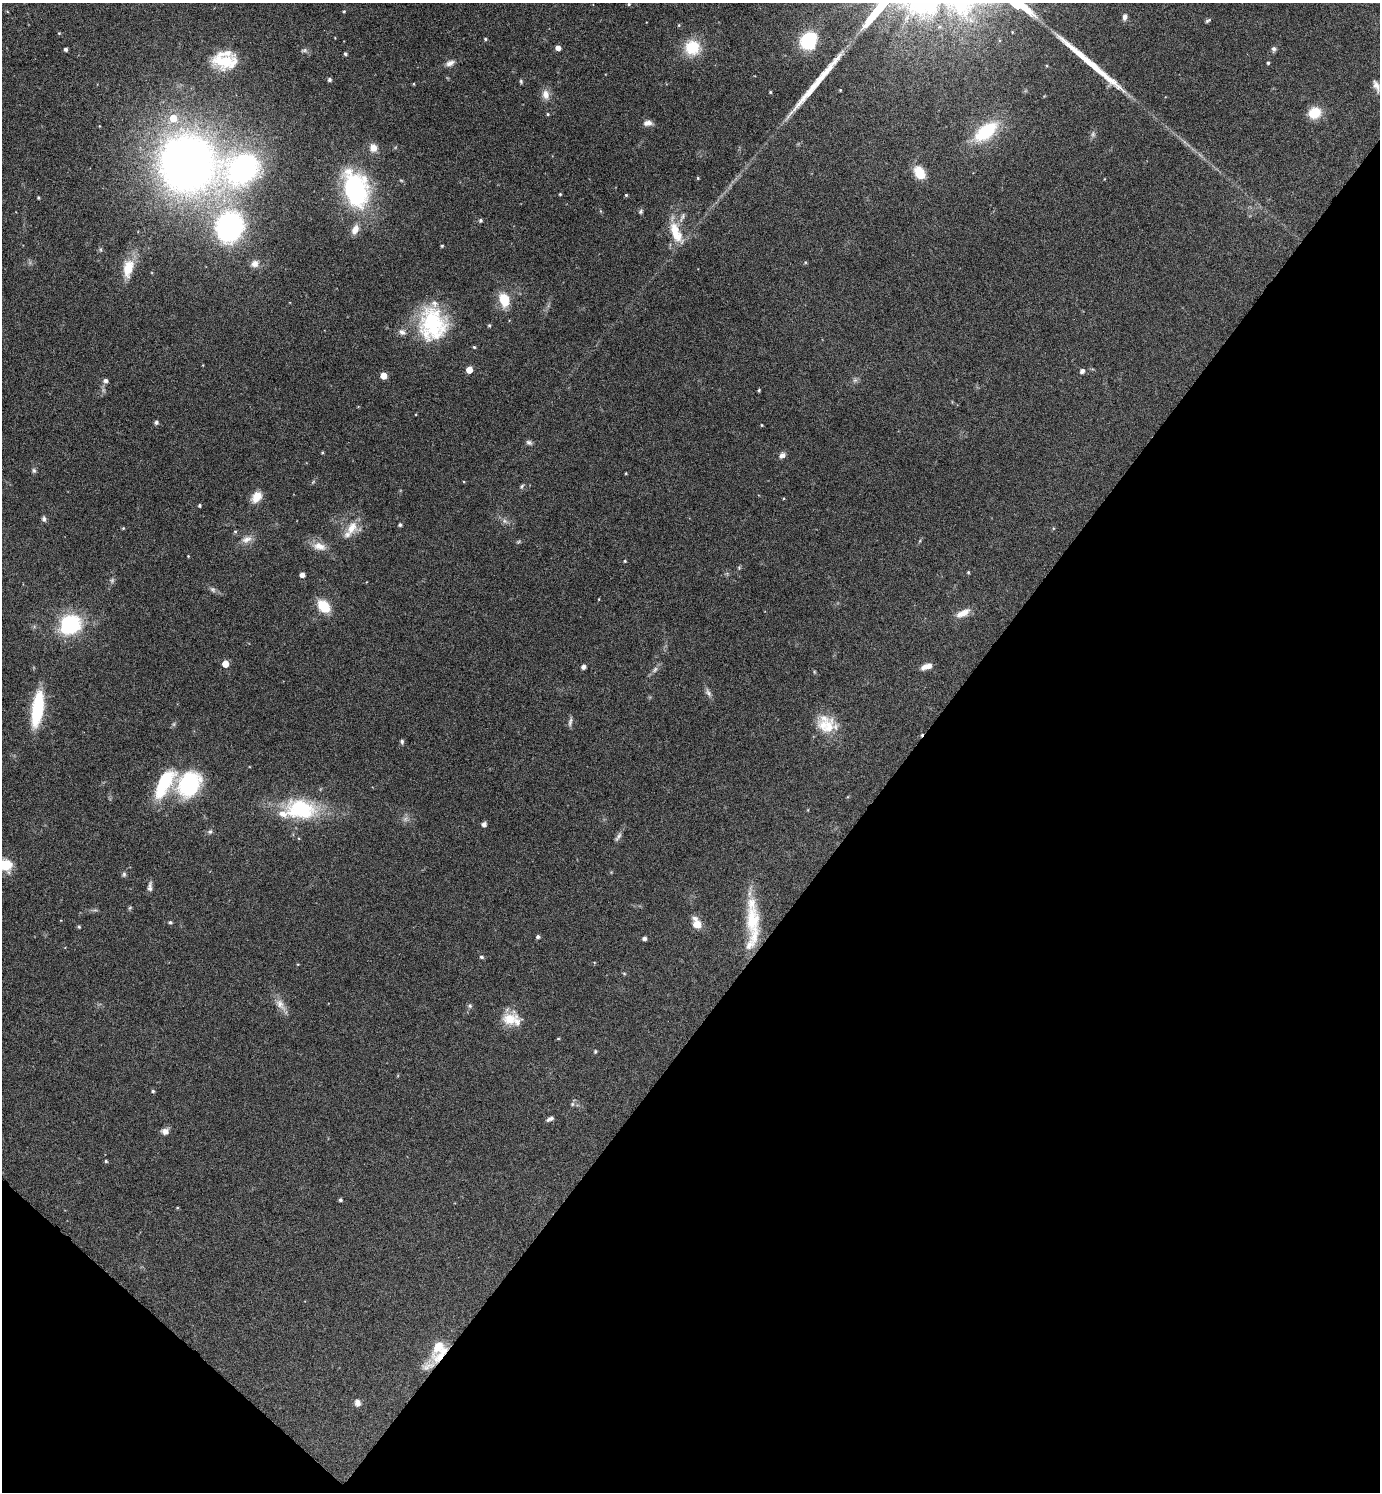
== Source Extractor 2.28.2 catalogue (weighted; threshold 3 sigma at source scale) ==
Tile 15 of 4 x 4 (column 3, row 4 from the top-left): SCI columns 2912-4289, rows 4-1493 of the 5964 x 5961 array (HDU 1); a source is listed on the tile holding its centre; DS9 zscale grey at full resolution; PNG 1382 x 1494 px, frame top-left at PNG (2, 3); no overlay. Shown black and unused: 37% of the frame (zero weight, under 4 of 8 exposures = <1% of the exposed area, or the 3 px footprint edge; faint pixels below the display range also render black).
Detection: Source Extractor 2.28.2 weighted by HDU 2 'WHT'; one run over the whole footprint, this tile lists its part. Background 0.119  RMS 0.0051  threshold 0.0209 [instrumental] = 3 sigma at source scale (4.09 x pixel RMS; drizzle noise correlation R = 1.36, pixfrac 0.8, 0.05/0.05 arcsec/px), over >= 5 px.
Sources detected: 146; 5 too faint to see at this stretch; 1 inside a brighter object's white glare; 1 cosmic-ray / hot-pixel residue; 2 long thin detections or spike segments (spike, bleed or trail) — not listed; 14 inside a brighter listed object's ellipse — not listed separately; the other 123 listed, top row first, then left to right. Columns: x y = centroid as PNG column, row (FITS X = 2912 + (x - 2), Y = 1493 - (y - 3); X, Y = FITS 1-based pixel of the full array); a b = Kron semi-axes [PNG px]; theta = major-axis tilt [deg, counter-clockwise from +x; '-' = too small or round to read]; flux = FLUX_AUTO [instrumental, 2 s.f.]
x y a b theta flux
629 4 4 4 - 0.54
344 11 4 3 - 0.45
1125 17 7 5 81 2
1208 20 8 4 29 0.8
59 33 4 3 - 0.38
485 39 4 4 - 0.58
809 40 17 14 68 26
692 47 19 18 - 14
558 48 4 4 - 2.8
65 49 3 3 - 1.1
1274 49 6 6 - 1.2
304 50 10 5 5 1.1
345 54 4 3 - 0.93
220 61 24 20 -56 12
450 63 12 7 21 2.4
1268 63 4 3 - 0.63
329 80 5 4 - 1.1
521 81 6 4 -71 0.68
414 84 4 3 - 0.44
1376 86 15 6 -70 2.4
840 90 3 3 - 0.36
770 92 3 3 - 0.51
546 95 14 10 -77 3.5
1315 113 13 11 20 9.3
548 114 4 4 - 0.5
173 118 7 7 - 9
648 123 11 6 6 2.3
986 132 26 13 38 28
373 148 10 9 - 3.9
187 163 40 39 - 410
243 169 36 28 32 95
919 173 15 10 -61 8.7
698 178 4 3 - 0.47
355 189 34 22 -74 73
560 194 3 3 - 0.49
626 195 3 3 - 0.58
38 198 3 3 - 0.53
641 211 6 5 - 0.86
682 217 17 5 68 2.1
480 220 4 4 - 0.84
229 227 18 16 68 120
355 230 13 8 62 3.9
676 232 30 12 -69 11
442 246 4 3 - 0.51
255 264 10 9 - 2.7
128 268 22 12 77 11
504 300 14 10 -76 12
433 324 39 31 -86 39
489 325 4 3 - 0.59
402 332 11 8 -24 2.2
474 347 4 4 - 0.56
469 370 5 4 - 6.9
1082 371 6 5 - 1.4
384 376 5 5 - 6.5
105 381 5 5 - 1.5
759 390 3 3 - 0.59
156 422 4 4 - 1.3
762 425 4 3 - 0.36
529 442 8 6 -30 1.2
322 453 4 3 - 0.45
782 455 8 7 - 1.9
34 470 7 5 -88 0.94
521 486 7 4 57 0.78
257 497 14 10 51 5.4
200 505 4 3 - 0.71
44 519 7 6 - 1.2
400 525 4 4 - 0.94
123 528 4 3 - 0.47
352 528 21 12 63 7.3
235 531 5 4 - 0.64
247 539 15 9 27 3.5
518 542 6 4 19 0.62
319 546 18 10 -16 5.1
188 556 3 3 - 0.34
625 561 4 4 - 0.45
739 567 6 4 0 0.55
968 572 4 4 - 0.52
302 575 4 4 - 2.6
213 590 9 5 -40 1.3
599 599 4 2 - 0.3
324 606 13 9 -48 13
963 613 17 8 26 4.9
70 625 19 17 32 39
225 664 5 5 - 5.8
927 666 12 6 18 3.8
583 667 4 4 - 2
655 669 9 5 63 1.3
708 693 12 6 -52 1.7
37 709 39 12 82 27
570 722 13 5 78 1.4
823 725 23 17 -47 10
402 742 6 4 -84 0.89
164 777 24 8 47 7
189 784 31 25 55 36
300 808 42 26 0 34
484 824 4 4 - 2
210 832 7 6 - 1.1
618 837 15 5 54 1.5
5 865 15 12 -25 9.7
124 874 7 5 76 0.92
150 887 13 5 86 1.8
752 919 43 18 -88 20
170 922 5 4 - 0.79
697 924 12 8 -66 6.3
79 927 4 4 - 0.58
538 937 4 4 - 1
644 938 4 4 - 1.4
481 957 5 4 - 0.91
298 964 4 3 - 0.34
624 973 5 3 - 0.45
280 1004 19 9 -55 4.1
470 1006 6 5 - 0.95
509 1019 21 15 17 8.9
558 1039 5 3 - 0.47
595 1051 5 4 - 0.61
153 1091 4 4 - 0.65
572 1104 7 4 89 0.82
550 1119 10 4 24 1.4
165 1131 8 7 - 2.4
106 1161 4 4 - 0.56
340 1200 4 4 - 0.87
438 1346 32 14 61 12
357 1403 8 7 - 2.1
Overlapping masked pixels (flux is a lower limit): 1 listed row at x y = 438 1346
Isophote crosses this tile's border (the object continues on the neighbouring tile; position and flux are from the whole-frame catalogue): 1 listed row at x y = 5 865